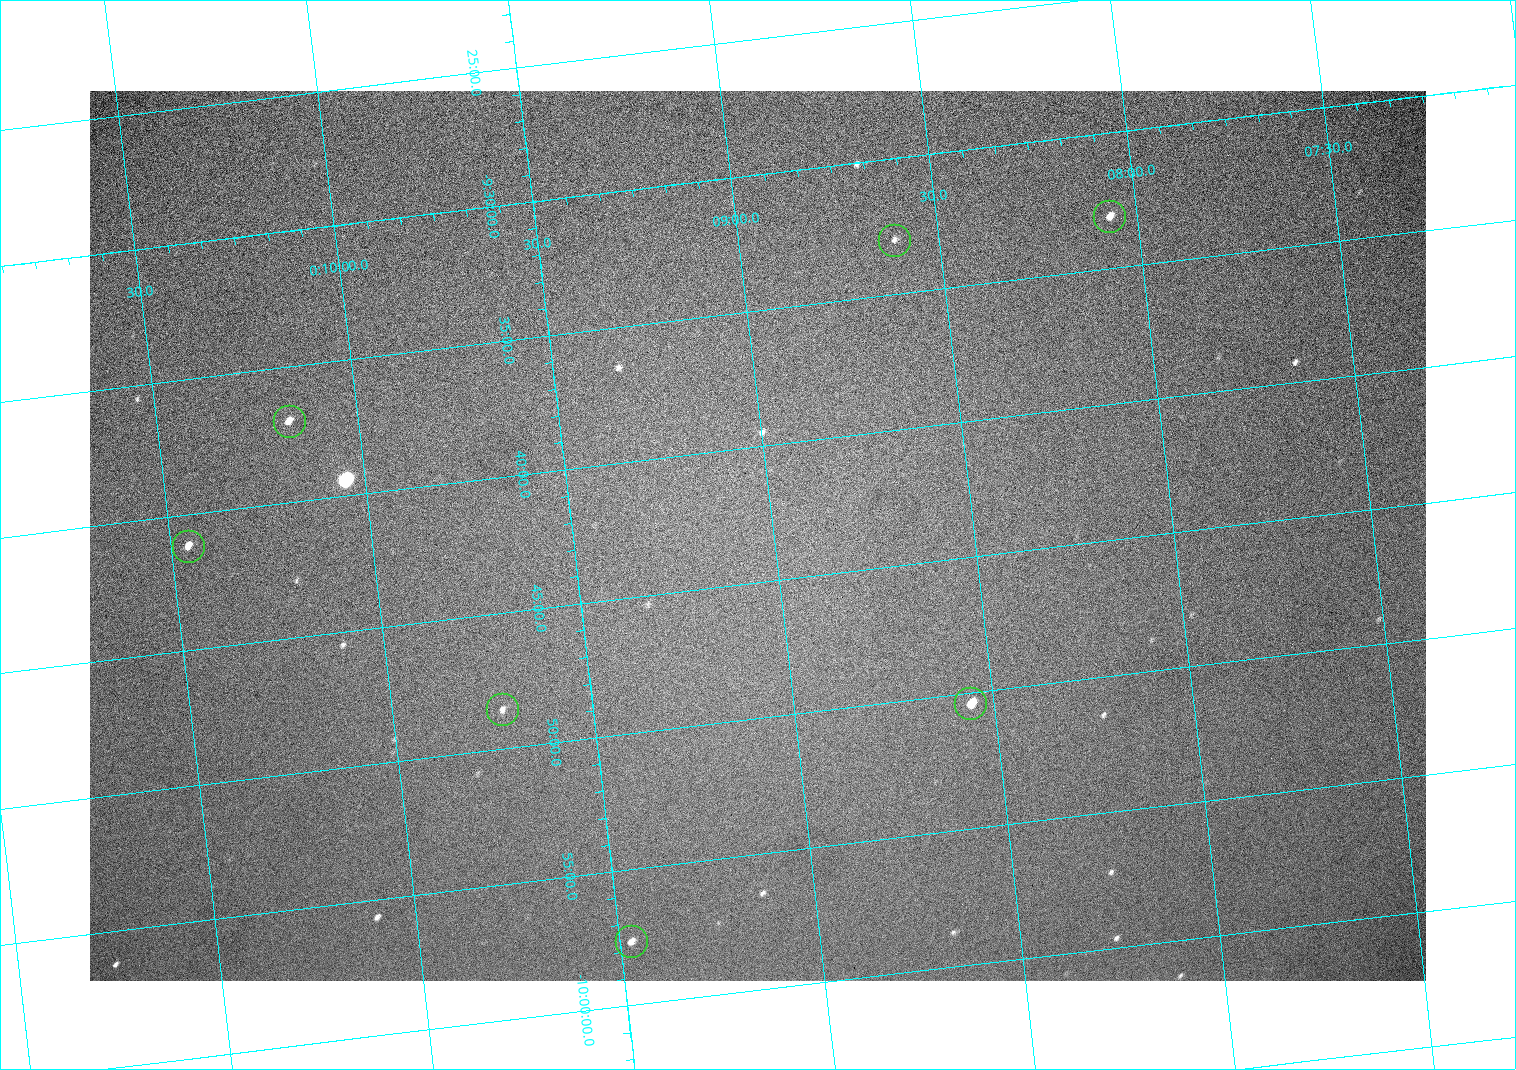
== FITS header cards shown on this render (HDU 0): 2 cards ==
NAXIS1  =                 1336 / length of data axis 1
NAXIS2  =                  890 / length of data axis 2

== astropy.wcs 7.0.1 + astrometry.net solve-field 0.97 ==
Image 1336 x 890 px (HDU 0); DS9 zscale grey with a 90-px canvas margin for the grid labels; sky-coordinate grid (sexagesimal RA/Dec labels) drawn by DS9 from the SOLVED WCS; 7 Tycho-2 reference stars matched to detected sources circled (green)
Header WCS: none
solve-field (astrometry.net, Tycho-2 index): SOLVED blind (the file carries no WCS)
Solved WCS: RA---TAN-SIP/DEC--TAN-SIP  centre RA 00:09:02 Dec -09:43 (2.26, -9.72 deg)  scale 2.23 arcsec/px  FOV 49.6' x 33.0'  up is -7 deg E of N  parity normal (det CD < 0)
(file carries no celestial WCS; the grid is the blind solution)
Tycho-2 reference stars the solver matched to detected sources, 7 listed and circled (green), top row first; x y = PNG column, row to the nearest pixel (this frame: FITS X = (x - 90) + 1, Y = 890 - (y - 91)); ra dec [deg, ICRS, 3 dp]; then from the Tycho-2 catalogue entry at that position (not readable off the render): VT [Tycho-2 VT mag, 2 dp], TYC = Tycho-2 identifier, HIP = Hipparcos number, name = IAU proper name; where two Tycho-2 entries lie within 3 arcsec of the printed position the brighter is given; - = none
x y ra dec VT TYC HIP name
1109 216 2.017 -9.551 11.45 5260-935-1 - -
894 240 2.153 -9.550 13.26 5260-885-1 - -
289 421 2.543 -9.617 11.28 5260-962-1 - -
188 546 2.614 -9.686 11.21 5261-343-1 - -
970 703 2.139 -9.840 10.40 5260-890-1 - -
502 709 2.432 -9.809 12.48 5260-755-1 - -
631 941 2.368 -9.961 11.76 5260-727-1 - -